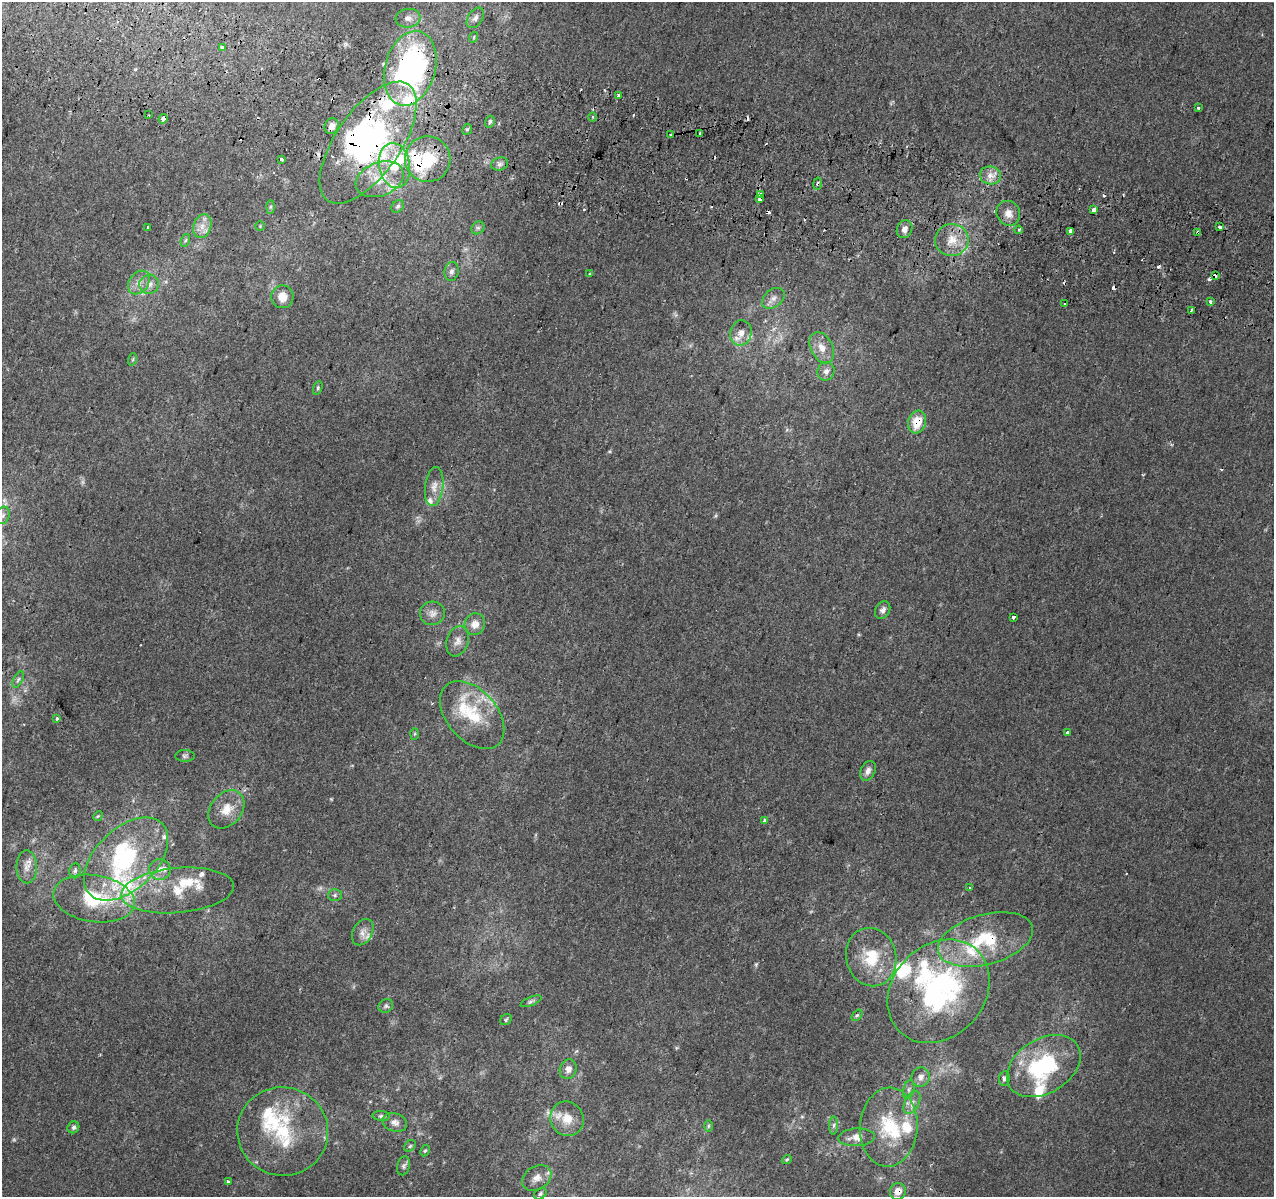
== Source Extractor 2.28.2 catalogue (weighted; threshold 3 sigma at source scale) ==
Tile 11 of 4 x 4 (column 3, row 3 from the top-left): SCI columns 2564-3835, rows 1520-2714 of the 5117 x 5367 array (HDU 1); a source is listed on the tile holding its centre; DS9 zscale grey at full resolution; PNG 1276 x 1199 px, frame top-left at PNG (2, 2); each listed source drawn as its Kron ellipse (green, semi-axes under 4 px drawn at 4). Shown black and unused: <1% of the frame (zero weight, under 2 of 3 exposures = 2% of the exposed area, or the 3 px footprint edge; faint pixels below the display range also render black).
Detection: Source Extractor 2.28.2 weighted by HDU 2 'WHT'; one run over the whole footprint, this tile lists its part. Background 0.0025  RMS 0.0034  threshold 0.0154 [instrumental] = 3 sigma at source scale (4.5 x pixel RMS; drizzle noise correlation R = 1.50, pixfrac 1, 0.0396/0.0396 arcsec/px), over >= 5 px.
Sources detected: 167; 6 too faint to see at this stretch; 5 inside a brighter object's white glare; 20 cosmic-ray / hot-pixel residue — neither listed nor drawn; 24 inside a brighter listed object's ellipse — not listed separately; the other 112 listed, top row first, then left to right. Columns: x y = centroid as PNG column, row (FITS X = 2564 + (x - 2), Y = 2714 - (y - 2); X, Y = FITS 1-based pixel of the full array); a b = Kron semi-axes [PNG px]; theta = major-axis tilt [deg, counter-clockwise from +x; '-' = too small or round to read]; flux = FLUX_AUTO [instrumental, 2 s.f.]
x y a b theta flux
408 18 12 9 7 2
475 18 11 7 56 1.5
474 37 5 3 - 0.33
223 48 3 3 - 3.2
410 68 38 25 74 87
618 95 3 3 - 5.2
1198 108 3 3 - 1.4
149 115 2 2 - 0.27
592 117 5 3 - 0.51
163 119 5 3 - 4.3
490 122 6 5 - 0.88
332 126 8 7 - 1.9
467 129 6 4 66 0.6
700 133 3 3 - 0.61
671 135 3 2 - 0.62
368 143 71 32 55 77
428 159 23 22 - 16
282 160 4 3 - 1.6
500 164 9 6 16 1.2
394 165 23 15 -80 12
990 175 10 9 - 2.7
380 179 25 16 21 8.8
818 184 6 3 80 0.47
761 195 3 3 - 1.7
760 198 3 3 - 5.2
398 206 7 5 46 0.77
270 207 7 4 89 0.63
1094 210 4 3 - 2.3
1008 213 13 11 -55 3
202 226 12 8 71 2.8
260 226 4 4 - 0.32
147 227 3 2 - 0.27
1220 227 3 3 - 3.5
478 228 7 6 - 0.76
904 229 9 7 64 1.8
1019 230 4 3 - 0.57
1071 231 4 3 - 14
1198 232 3 3 - 1.8
185 240 6 4 69 0.48
952 240 17 16 - 6.5
451 271 9 7 81 1.4
590 274 3 2 - 0.38
1215 276 4 3 - 3.1
139 282 13 9 51 2.8
149 284 10 9 - 2.4
282 297 11 11 - 4.1
773 298 13 8 39 2.2
1211 301 3 3 - 1
1065 304 3 3 - 1.7
1191 310 4 3 - 2.9
741 333 13 10 76 3.2
822 348 16 11 -63 4
133 359 6 4 72 0.5
826 371 9 8 - 1.8
318 388 7 4 71 0.58
917 422 11 9 72 7.1
434 486 20 9 83 3.2
3 515 9 6 74 1.3
883 610 9 7 61 1.5
432 613 12 12 - 2.5
1013 617 3 3 - 3.3
475 624 11 10 - 3.2
458 641 15 11 72 2.7
18 680 9 4 63 0.84
472 715 39 25 -49 17
57 718 3 3 - 2.2
1067 733 3 3 - 2.8
415 734 6 4 88 0.42
185 756 10 6 0 0.83
868 771 10 7 64 1.8
226 809 21 15 51 6.1
98 816 5 4 - 0.39
764 821 4 4 - 0.89
126 859 50 30 44 36
27 867 16 10 -89 3.3
160 869 10 10 - 2.6
75 871 8 5 84 0.85
970 888 4 3 - 1
177 890 56 22 5 16
335 895 7 6 - 0.8
94 899 41 23 -9 20
363 932 14 9 63 2.3
985 939 49 25 15 23
871 957 29 25 -76 14
939 991 56 46 47 70
531 1001 11 4 23 0.78
386 1006 7 6 - 0.88
857 1015 6 4 52 0.52
506 1020 6 5 - 0.53
1044 1066 40 27 32 34
568 1069 10 8 70 2.4
921 1077 10 9 - 2
1004 1078 7 5 81 0.87
909 1089 9 5 77 0.99
912 1102 12 7 62 1.9
381 1116 9 5 -5 0.74
567 1119 17 16 - 6.4
395 1122 12 9 -16 2.1
834 1125 9 4 89 0.86
708 1126 6 4 88 0.49
73 1127 6 5 - 0.81
889 1127 39 29 85 21
283 1131 45 44 - 27
857 1137 18 9 4 3.7
410 1146 6 5 - 0.63
425 1151 6 4 61 0.46
787 1160 5 4 - 0.5
404 1166 9 6 77 0.99
537 1178 16 11 32 3
228 1182 3 3 - 0.62
898 1191 8 8 - 3.4
540 1194 7 5 35 0.71
Overlapping masked pixels (flux is a lower limit): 11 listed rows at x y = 410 68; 163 119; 368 143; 428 159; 818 184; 1198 232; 1215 276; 1191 310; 917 422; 985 939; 898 1191